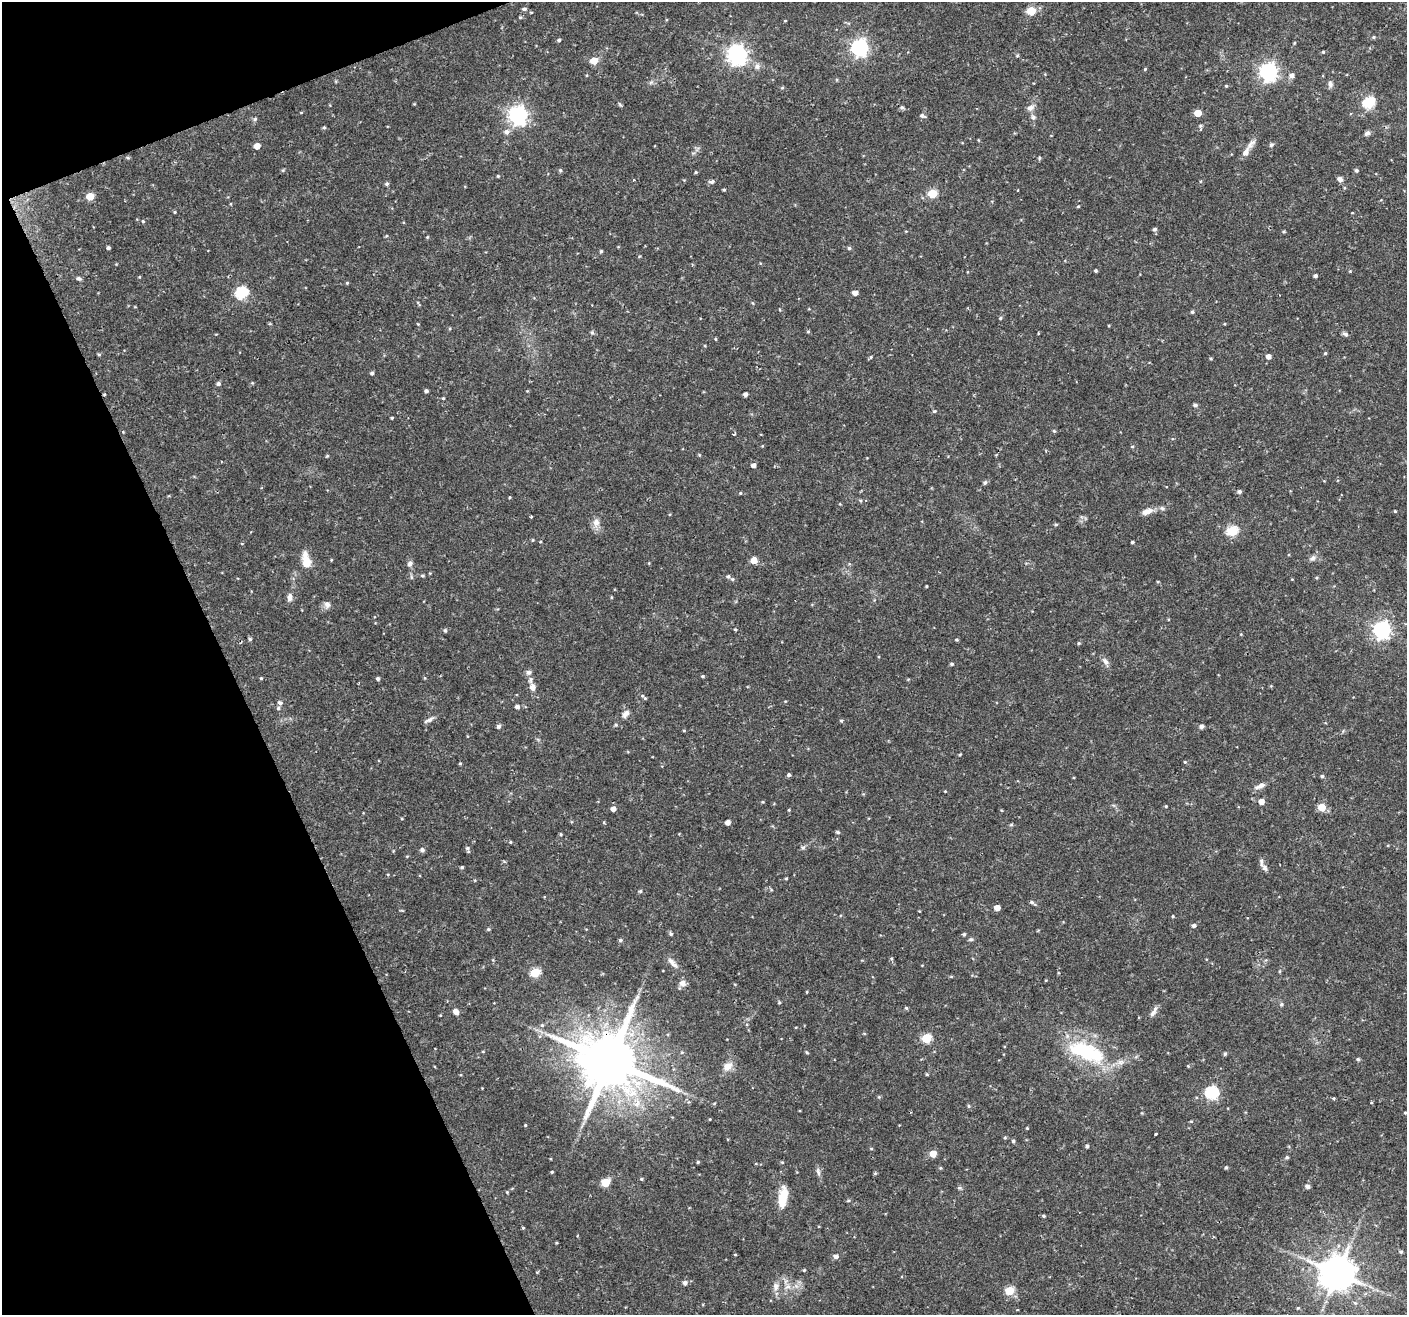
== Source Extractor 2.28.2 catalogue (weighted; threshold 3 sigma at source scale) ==
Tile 5 of 4 x 4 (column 1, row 2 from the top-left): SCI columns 1-1405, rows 2711-4023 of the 5621 x 5477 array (HDU 1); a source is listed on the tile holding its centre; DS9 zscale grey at full resolution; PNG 1409 x 1317 px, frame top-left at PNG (2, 2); no overlay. Shown black and unused: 19% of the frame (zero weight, under 2 of 3 exposures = <1% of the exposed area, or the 3 px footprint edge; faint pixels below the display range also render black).
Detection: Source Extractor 2.28.2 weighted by HDU 2 'WHT'; one run over the whole footprint, this tile lists its part. Background 0.0366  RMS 0.0034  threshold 0.0153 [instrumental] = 3 sigma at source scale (4.5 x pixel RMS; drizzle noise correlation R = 1.50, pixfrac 1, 0.0396/0.0396 arcsec/px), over >= 5 px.
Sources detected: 255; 4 inside a brighter listed object's ellipse — not listed separately; the other 251 listed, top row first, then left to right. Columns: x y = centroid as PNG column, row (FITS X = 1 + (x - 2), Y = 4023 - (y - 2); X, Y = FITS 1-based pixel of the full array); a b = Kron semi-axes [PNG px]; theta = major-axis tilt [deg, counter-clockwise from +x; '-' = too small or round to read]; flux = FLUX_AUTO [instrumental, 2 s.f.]
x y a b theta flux
524 9 5 4 - 0.8
1031 11 5 5 - 11
520 17 4 4 - 0.4
785 21 4 3 - 0.26
1374 37 5 4 - 0.46
559 40 4 4 - 0.57
1294 43 5 3 - 0.31
860 48 7 7 - 110
1323 52 4 3 - 0.34
737 55 7 7 - 190
594 61 5 5 - 5.8
757 66 9 7 86 1.3
1145 69 5 3 - 0.35
1268 72 7 7 - 130
1292 75 7 7 - 1
651 82 7 4 19 0.65
1330 84 10 6 -86 0.99
1226 86 4 4 - 0.37
782 88 6 3 19 0.34
1369 102 6 5 - 35
620 104 8 3 -45 0.43
902 108 6 6 - 0.68
1030 108 11 8 20 1.6
1198 113 5 5 - 6.8
518 115 7 7 - 150
922 116 8 5 -21 0.79
1033 117 8 6 -43 0.98
255 119 5 5 - 0.61
324 127 5 4 - 0.45
1201 129 5 5 - 0.59
507 132 7 6 - 1.4
1367 133 8 6 38 0.99
978 140 4 3 - 0.24
1251 144 17 7 49 2
1271 145 6 5 - 0.66
257 146 5 4 - 3.6
128 158 5 4 - 0.45
283 170 6 4 18 0.39
560 170 5 4 - 0.51
1356 170 5 5 - 0.56
696 172 4 3 - 0.36
498 176 4 3 - 0.36
1340 179 7 6 - 1.2
712 181 6 5 - 0.88
1201 181 5 3 - 0.29
387 184 5 4 - 0.68
724 190 4 3 - 0.4
1018 190 3 2 - 0.66
932 194 5 5 - 14
90 196 5 5 - 7.8
1078 206 4 3 - 0.35
175 212 4 4 - 0.31
143 221 4 4 - 0.38
1154 229 5 5 - 0.76
427 237 4 4 - 0.33
108 248 4 3 - 0.7
849 248 5 4 - 0.56
601 251 4 4 - 0.43
1096 271 3 3 - 0.5
1350 271 4 3 - 0.3
1315 276 4 4 - 0.74
139 277 4 3 - 0.26
78 278 6 5 - 0.73
347 283 4 4 - 0.34
242 293 6 6 - 34
855 293 5 4 - 1.8
418 303 10 2 -59 0.4
1192 312 4 4 - 0.51
1000 318 5 4 - 0.39
418 324 3 3 - 0.25
1224 324 4 3 - 0.28
592 332 6 5 - 0.57
808 332 4 4 - 0.4
1038 333 4 3 - 0.27
1345 334 9 5 -19 0.75
715 339 4 3 - 0.35
705 346 4 3 - 0.28
1325 353 4 3 - 0.4
99 354 5 3 - 0.39
1268 356 5 5 - 1.8
871 357 6 3 70 0.38
1211 359 5 3 - 0.33
372 373 4 4 - 0.69
252 383 5 4 - 0.34
218 384 5 4 - 0.93
426 391 4 4 - 0.76
745 394 4 4 - 1.2
443 398 4 3 - 0.36
1195 405 6 4 0 0.62
934 411 5 4 - 0.47
392 418 3 3 - 0.35
1054 431 5 4 - 0.35
734 434 3 3 - 0.59
762 446 4 3 - 0.27
1132 446 5 3 - 0.34
699 455 4 4 - 0.32
327 456 4 4 - 0.36
753 465 4 4 - 1.4
985 482 5 5 - 0.68
1239 492 5 4 - 0.88
740 493 4 4 - 0.32
509 497 4 3 - 0.31
1147 511 14 7 20 2.6
1395 511 4 3 - 0.32
531 517 3 2 - 0.52
596 522 12 9 90 2.4
1056 524 5 3 - 0.42
1232 531 6 5 - 24
532 540 5 3 - 0.31
1132 542 3 3 - 0.47
1313 558 11 6 30 1.3
306 560 20 9 -79 4.9
331 560 4 3 - 0.27
754 560 5 5 - 4.4
410 564 7 6 - 1.2
422 576 5 4 - 0.45
728 576 5 4 - 0.62
411 577 6 4 -72 0.49
732 579 5 5 - 0.52
926 586 3 2 - 0.34
611 597 5 3 - 0.28
290 598 11 6 90 1.5
327 604 10 8 -68 1.4
735 629 5 3 - 0.31
445 630 5 4 - 0.58
1382 630 7 7 - 120
1241 634 4 3 - 0.28
250 639 4 4 - 0.53
957 640 4 3 - 0.41
1079 643 4 4 - 0.37
1105 661 11 7 -56 1.4
952 664 5 4 - 0.51
528 672 8 7 - 0.98
702 676 4 4 - 0.37
261 678 4 3 - 0.38
378 679 4 4 - 0.85
532 687 9 7 -78 1.8
645 698 5 4 - 0.39
785 701 4 3 - 0.24
280 703 6 5 - 0.83
517 707 6 5 - 0.99
278 708 5 5 - 0.52
626 714 11 7 52 1.6
429 720 15 4 29 1.2
841 720 4 4 - 0.5
616 725 5 4 - 0.47
499 726 5 4 - 0.93
1201 726 5 4 - 1.1
684 730 5 3 - 0.29
960 754 3 3 - 0.33
1185 762 4 4 - 0.36
460 763 4 4 - 0.35
789 775 4 4 - 0.72
1322 776 5 4 - 0.55
1260 786 16 6 22 1.8
945 791 3 3 - 0.24
1261 801 5 5 - 2.8
1166 806 4 3 - 0.34
1322 807 5 5 - 6.3
613 809 5 5 - 1.8
789 810 4 3 - 0.3
402 819 4 3 - 0.31
604 822 5 3 - 0.29
728 822 4 4 - 1.8
1011 825 6 3 19 0.39
838 832 5 4 - 0.55
561 834 4 4 - 0.37
510 842 4 3 - 0.37
803 847 6 4 0 0.61
468 849 8 4 -79 0.75
422 850 5 5 - 1
504 861 6 3 -20 0.33
462 867 4 3 - 0.47
1265 868 10 6 -59 1.1
786 878 4 3 - 0.34
475 880 4 3 - 0.31
640 891 5 4 - 0.43
1032 902 8 4 -33 0.78
997 907 5 4 - 2.8
919 911 3 3 - 0.23
1172 916 4 3 - 0.33
1193 925 5 4 - 0.94
488 929 5 4 - 0.47
671 934 5 4 - 0.66
964 934 4 4 - 0.51
971 939 7 5 0 0.55
620 940 5 4 - 0.57
891 958 5 4 - 0.4
493 960 5 4 - 0.33
672 963 19 6 -48 2
535 973 5 5 - 18
951 976 5 3 - 0.31
683 983 9 8 - 1.7
807 992 4 3 - 0.26
1281 1004 6 5 - 0.62
906 1008 5 4 - 0.45
456 1012 7 5 -54 2
1153 1012 15 5 58 1.6
542 1025 5 5 - 0.59
926 1038 5 5 - 17
483 1051 5 3 - 0.28
682 1052 5 4 - 0.42
807 1052 5 3 - 0.33
1086 1052 51 20 -20 28
1225 1054 4 4 - 0.56
1358 1059 5 4 - 0.52
610 1061 17 15 -2 3000
727 1066 13 10 38 3
1188 1066 4 4 - 0.33
927 1074 4 3 - 0.38
1212 1093 6 6 - 44
1334 1098 3 3 - 0.49
968 1106 5 4 - 0.45
1405 1113 3 3 - 0.34
710 1119 4 3 - 0.26
525 1125 4 3 - 0.3
1027 1128 3 3 - 0.31
1156 1134 3 2 - 0.41
1005 1137 5 4 - 0.42
1013 1141 5 4 - 0.61
1087 1146 4 3 - 0.73
871 1149 5 3 - 0.31
933 1154 5 5 - 5.6
1287 1157 5 4 - 0.59
698 1162 4 3 - 0.42
782 1162 4 4 - 0.32
1226 1167 4 3 - 0.52
940 1168 5 4 - 0.38
552 1172 3 3 - 0.41
818 1172 12 5 -77 1.1
641 1179 4 4 - 0.39
605 1182 5 5 - 13
1308 1186 5 4 - 1.3
959 1188 6 4 18 0.49
507 1192 4 4 - 0.35
783 1197 22 9 81 7.4
848 1201 5 3 - 0.39
1043 1216 3 3 - 0.46
523 1228 4 3 - 0.31
556 1243 4 3 - 0.3
1401 1252 5 4 - 0.49
735 1255 4 3 - 0.28
836 1256 5 5 - 1.3
804 1270 4 4 - 0.37
1338 1273 10 10 - 890
901 1277 3 2 - 0.53
685 1283 5 5 - 1.2
776 1286 12 8 87 1.9
788 1286 9 6 16 1.4
1009 1291 5 5 - 13
1298 1308 5 4 - 0.34
Overlapping masked pixels (flux is a lower limit): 1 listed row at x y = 610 1061